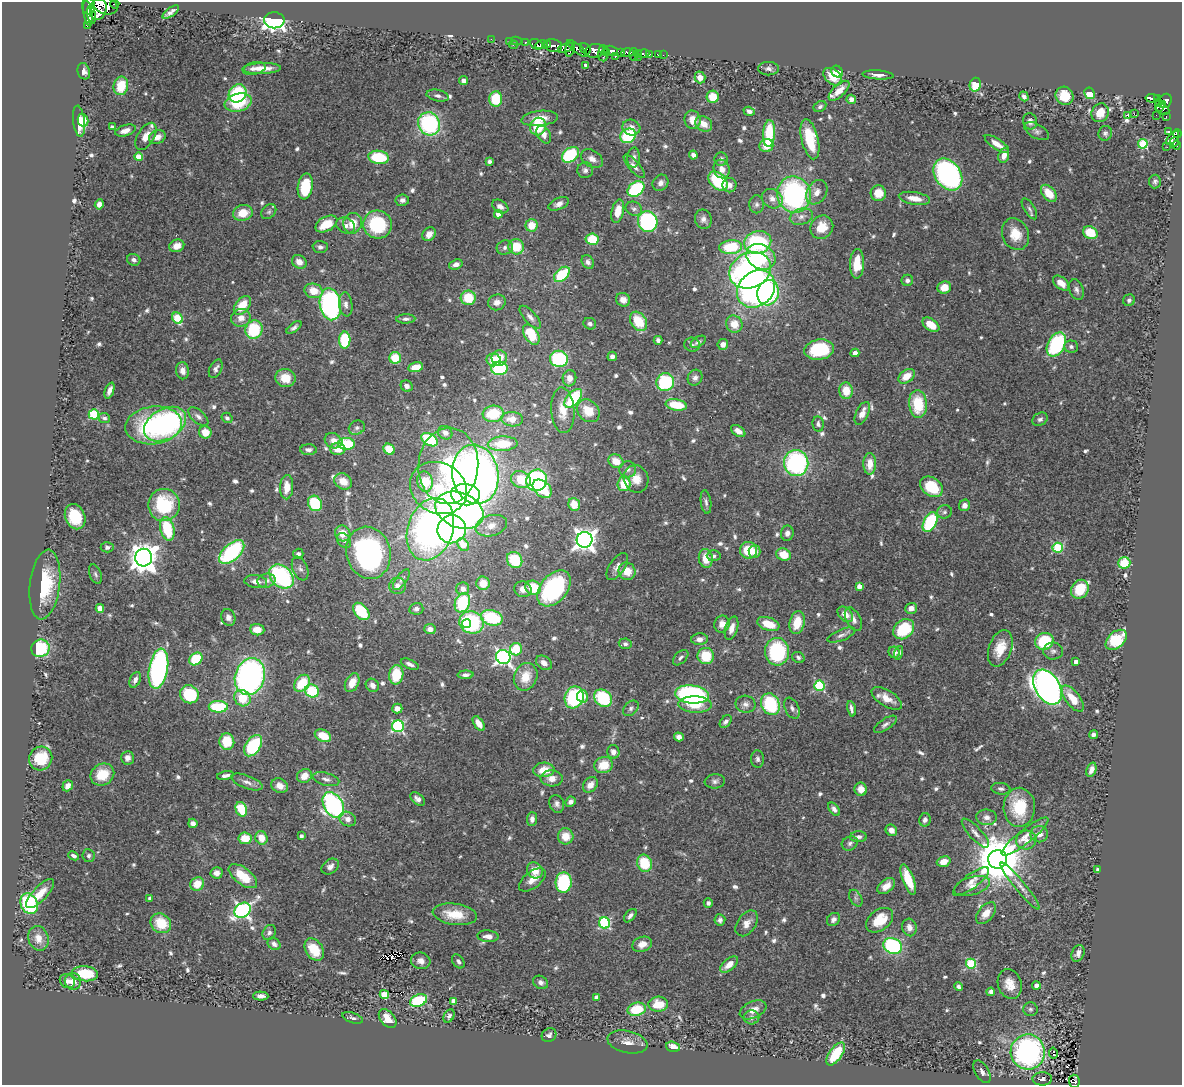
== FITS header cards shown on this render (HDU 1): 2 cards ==
NAXIS1  =                 1180
NAXIS2  =                 1083

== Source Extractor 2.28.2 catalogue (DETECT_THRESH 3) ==
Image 1180 x 1083 px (HDU 1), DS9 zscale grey, 1 PNG px = 1 image px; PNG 1184 x 1087 px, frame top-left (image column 1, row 1083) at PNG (2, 2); each listed source drawn as its Kron ellipse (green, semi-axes under 4 px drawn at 4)
Background 0.637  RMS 0.035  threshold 0.104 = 3 sigma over >= 5 px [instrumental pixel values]
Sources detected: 698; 1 with non-positive FLUX_AUTO (blend fragments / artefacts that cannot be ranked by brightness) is neither listed nor drawn; of the other 697, the 500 brightest by FLUX_AUTO listed and drawn (197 fainter detections omitted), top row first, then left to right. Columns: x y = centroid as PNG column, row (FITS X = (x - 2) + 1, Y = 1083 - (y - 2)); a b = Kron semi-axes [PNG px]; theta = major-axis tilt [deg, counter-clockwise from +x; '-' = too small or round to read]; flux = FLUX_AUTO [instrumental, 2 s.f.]
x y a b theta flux
115 4 4 2 - 13
89 6 8 6 -86 1400
105 6 12 8 -17 1700
98 9 11 8 75 860
171 12 9 4 36 9.3
88 13 13 4 -81 910
91 15 9 3 -81 330
274 20 10 8 0 700
87 25 4 2 - 19
491 39 2 2 - 9.4
510 41 3 3 - 38
516 41 5 3 - 21
525 42 4 3 - 41
536 44 7 5 -27 200
513 45 5 2 - 20
542 45 6 4 13 460
548 45 4 3 - 130
553 46 9 6 -16 500
565 48 8 4 22 350
570 48 8 3 78 290
577 48 12 4 -39 830
585 49 6 4 -54 47
603 50 4 3 - 88
595 51 9 7 14 550
611 51 7 4 -18 920
621 52 4 3 - 330
607 53 3 3 - 260
627 53 7 4 -1 440
639 53 4 3 - 52
634 54 6 3 -84 92
643 54 6 3 13 48
649 54 3 3 - 140
658 55 4 3 - 58
663 55 2 2 - 7
602 56 5 3 - 15
615 56 4 3 - 95
639 57 2 2 - 17
586 65 3 3 - 8.6
262 68 19 5 2 26
254 69 12 6 11 12
768 69 10 6 -1 9.1
84 71 8 6 -72 11
837 72 6 5 - 31
878 75 15 4 -3 12
700 77 6 5 - 22
833 77 10 7 -41 46
464 81 4 4 - 11
975 85 7 5 76 49
121 86 9 7 77 56
839 91 13 6 43 28
237 93 9 8 - 190
1090 93 6 5 - 73
438 96 11 5 -12 8.3
1024 96 5 4 - 7.5
1065 96 9 8 - 46
713 97 6 6 - 44
1152 98 6 3 -9 140
496 99 7 6 - 78
851 99 5 4 - 9.3
1158 99 4 3 - 85
1166 101 7 6 - 210
238 102 14 8 14 90
1159 102 4 3 - 22
1163 105 3 3 - 110
820 107 7 5 28 6.1
1160 107 5 3 - 100
1163 109 7 5 -27 160
749 111 6 4 -18 10
1100 113 10 8 61 31
1134 114 2 2 - 1400
1128 115 3 3 - 51
1156 115 2 2 - 6.6
1166 117 3 2 - 11
540 118 18 7 6 34
83 120 6 5 - 25
693 120 9 8 - 25
79 121 15 5 -84 36
1030 121 8 7 - 12
429 124 12 10 -59 280
704 124 9 7 -33 23
112 127 4 3 - 8.2
538 127 9 8 - 74
631 128 9 8 - 17
125 131 11 5 17 17
1037 131 13 7 -29 8.9
1169 131 4 3 - 66
1105 133 7 6 - 6.2
769 134 13 6 86 110
1177 134 4 4 - 160
544 135 9 6 -60 16
146 136 15 8 59 21
628 136 8 7 - 140
157 137 8 6 25 17
1172 138 8 4 48 260
810 139 20 8 -76 76
1174 142 5 3 - 110
997 144 14 5 -34 24
1143 144 5 5 - 140
1177 145 4 3 - 17
766 146 7 6 - 38
1167 147 2 2 - 6.5
570 155 9 6 38 140
693 155 4 4 - 9.2
1004 155 7 5 71 20
139 157 4 4 - 43
379 157 10 6 -8 110
634 158 10 6 86 9.7
592 159 12 8 -33 15
721 159 6 6 - 7.8
489 161 4 4 - 7.3
634 166 15 5 -49 11
722 169 9 8 - 19
585 170 8 8 - 9.4
948 174 17 12 -54 480
718 181 11 7 -43 130
1155 181 7 6 - 6.8
661 183 8 7 - 12
729 185 7 7 - 12
305 186 13 7 82 97
636 189 9 6 37 180
817 192 13 9 58 20
878 193 8 7 - 39
1049 193 10 6 -49 46
794 195 18 17 - 450
914 198 16 6 -9 30
772 199 11 9 -36 17
402 200 7 5 10 9
99 204 5 4 - 12
559 204 11 6 23 12
757 204 9 7 89 7.8
500 207 9 6 -30 11
634 209 8 7 - 7.3
1029 209 12 5 -58 7.6
618 211 12 6 77 41
269 212 8 6 44 6.2
243 213 10 8 12 40
498 214 4 4 - 19
801 217 12 8 16 15
703 219 10 8 -78 12
648 221 10 9 - 290
353 223 10 9 - 38
326 224 12 7 28 56
378 224 14 14 - 160
346 225 10 7 -21 12
531 225 6 6 - 43
822 227 12 11 - 40
1090 233 8 6 -29 67
429 234 7 6 - 18
1015 234 16 13 -69 45
592 239 6 5 - 64
758 242 14 11 14 230
177 246 7 6 - 23
320 247 7 6 - 8.2
516 247 8 7 - 63
731 247 11 7 4 110
505 248 8 7 - 8.8
761 257 15 12 -29 120
134 260 7 5 -25 8.1
299 262 8 6 -37 19
588 262 7 6 - 9.3
456 264 7 5 20 13
857 264 15 7 88 57
750 270 21 17 25 590
562 274 9 6 43 110
907 280 5 5 - 8
1061 283 9 5 -40 22
944 287 7 6 - 28
756 289 21 17 42 690
1076 290 10 7 -71 9.4
313 291 9 7 -16 35
768 293 13 10 76 230
468 298 7 7 - 67
623 300 7 6 - 18
1129 300 6 5 - 6.4
497 302 9 7 24 14
330 304 16 10 -80 490
346 304 12 6 -82 12
242 305 11 6 52 52
530 317 14 6 -48 12
177 318 6 5 - 98
241 318 10 9 - 21
406 319 9 4 1 6.7
638 321 10 7 -57 70
590 324 6 5 - 7
734 324 9 8 - 35
931 325 9 5 -35 44
294 328 9 4 37 6.9
254 330 9 8 - 120
531 335 11 6 -58 87
345 340 8 5 88 130
658 340 4 4 - 7.5
698 342 8 5 33 7.5
723 344 5 5 - 12
692 345 8 7 - 6
1056 345 13 8 61 220
1071 346 7 6 - 6.9
819 350 15 10 8 140
855 353 4 4 - 13
612 356 5 4 - 8.2
395 358 6 5 - 58
499 358 7 7 - 33
559 359 9 8 - 180
494 360 7 6 - 35
416 367 7 4 14 31
499 368 8 7 - 150
216 369 10 6 64 9.1
182 371 8 6 -81 14
907 376 9 6 36 32
285 378 10 9 - 43
569 378 8 7 - 20
695 378 8 7 - 9.1
665 382 9 8 - 160
407 386 6 5 - 10
109 390 8 4 68 15
846 391 8 7 - 41
573 398 11 6 49 140
918 404 14 9 -85 90
676 405 10 5 -10 71
563 410 23 11 -86 41
588 411 12 10 -43 50
862 413 12 6 65 23
94 414 5 5 - 170
493 414 10 8 5 91
198 417 12 6 -41 11
104 418 6 5 - 7.6
227 418 6 5 - 6.2
512 419 11 7 -3 29
1040 419 8 6 31 6.7
165 424 23 15 30 490
818 424 8 5 -81 7.2
154 425 28 19 6 240
357 428 8 7 - 7.6
738 431 8 5 -35 14
205 432 6 6 - 34
445 433 7 6 - 13
430 440 9 5 -32 160
333 441 9 7 -27 19
346 444 8 6 -3 110
503 444 15 7 3 84
338 449 7 6 - 28
389 449 6 5 - 51
309 450 8 5 -1 8.6
616 461 8 6 -31 34
796 463 13 12 - 340
870 464 10 6 90 32
448 466 38 30 87 270
628 469 8 8 - 10
475 474 30 23 -80 1400
636 479 14 12 -68 31
521 480 10 8 -25 68
537 480 11 10 - 280
343 481 9 7 -32 24
425 482 10 7 -79 83
624 484 7 6 - 62
287 487 12 6 87 29
931 487 12 9 -36 90
438 488 29 25 -29 160
542 489 11 7 -41 69
465 495 14 10 -4 390
706 502 12 5 -82 7.7
315 503 8 6 -61 120
574 504 6 5 - 33
164 505 16 16 - 140
965 505 6 5 - 13
459 510 25 17 -22 930
945 512 7 6 - 6.5
75 517 13 10 -68 86
930 522 10 6 62 170
491 526 16 10 15 29
167 529 12 7 -75 120
430 529 32 22 71 920
452 529 14 14 - 410
343 533 8 7 - 34
787 533 7 6 - 11
585 540 8 7 - 1800
344 541 8 6 -50 6.6
463 545 7 5 -57 62
107 547 6 5 - 6.2
1058 548 5 5 - 180
748 550 8 8 - 60
754 551 6 6 - 18
232 552 15 8 42 240
368 553 26 22 -76 510
298 554 5 5 - 7.4
783 555 7 6 - 48
714 556 7 5 3 7.4
144 558 9 8 - 3200
706 558 9 7 -81 38
515 560 8 7 - 88
1124 563 6 5 - 71
617 566 15 7 56 14
300 568 12 7 -67 10
627 571 9 8 - 35
95 574 10 6 -69 6.3
281 576 14 10 -43 290
401 580 12 5 54 7.5
256 581 11 6 -7 15
266 581 9 7 14 12
483 583 7 6 - 37
45 585 35 15 83 130
398 586 8 8 - 13
859 586 4 4 - 23
533 588 8 7 - 65
554 588 20 13 50 300
463 589 6 6 - 12
523 589 9 7 -21 18
1080 589 10 8 55 62
462 603 10 7 67 150
100 608 4 4 - 32
911 608 6 5 - 18
416 609 7 6 - 8.4
361 611 10 6 -49 110
845 614 9 6 -45 22
228 617 8 7 - 11
492 618 11 7 -16 140
853 619 13 7 -63 15
471 622 12 11 - 230
797 622 11 7 77 47
466 623 4 4 - 42
722 624 8 7 - 21
768 624 11 6 -20 49
732 628 12 6 73 19
430 629 6 5 - 14
904 629 11 9 41 140
257 630 7 5 -6 31
841 635 15 5 22 10
700 639 8 6 4 11
1116 640 12 8 42 110
1044 641 9 8 - 110
625 644 6 5 - 7.5
40 648 9 8 - 140
1000 648 19 11 70 45
516 649 6 6 - 71
1053 651 10 8 -1 9.9
777 652 13 12 - 190
894 652 6 5 - 11
899 653 7 4 75 7.3
706 656 8 8 - 71
503 657 7 7 - 810
798 657 6 5 - 6.1
681 658 9 5 45 7
196 659 7 5 38 93
1076 662 4 4 - 17
544 663 9 6 -37 17
410 664 9 4 -23 10
158 669 20 9 80 500
396 675 10 7 82 81
466 675 8 4 2 7.7
250 676 19 14 72 750
526 677 14 11 69 49
135 680 8 5 66 10
302 683 9 7 54 81
352 683 10 6 64 32
372 685 7 6 - 14
819 686 5 5 - 180
1047 687 19 12 -59 1500
312 691 7 6 - 97
189 694 9 8 - 140
692 694 17 9 -6 420
582 696 6 5 - 27
574 697 11 9 70 200
242 698 8 8 - 51
603 698 10 8 -42 150
887 698 17 8 -32 29
1073 698 16 7 -53 51
746 704 10 8 -12 12
770 704 11 9 -65 170
695 705 17 8 -2 54
218 707 9 6 0 120
631 708 9 6 44 7.4
792 708 11 7 -65 9.1
397 709 5 5 - 14
851 709 8 3 -78 7.9
726 722 7 5 48 7.7
479 724 8 4 -56 22
885 724 13 5 34 9.1
398 726 6 6 - 320
1093 735 4 4 - 7.5
323 736 8 6 -26 51
679 737 5 4 - 13
227 742 8 7 - 71
253 746 12 7 56 170
613 752 7 6 - 13
41 758 12 11 - 71
127 758 7 6 - 14
758 759 8 6 -85 7
604 765 9 8 - 49
544 770 11 7 2 38
1091 770 7 5 69 15
102 775 12 10 31 59
226 776 9 4 9 9.2
304 776 8 7 - 28
552 778 11 8 -4 19
326 779 14 6 -15 10
715 781 10 7 7 8.6
247 782 16 6 -20 13
590 785 8 6 48 18
68 786 6 5 - 14
280 786 9 7 -28 19
861 789 7 6 - 20
1001 789 9 5 -7 6.5
417 799 8 5 -40 10
570 802 5 5 - 11
557 804 9 7 -68 8.9
333 805 14 9 -59 520
1019 807 19 15 88 93
241 809 7 5 -67 70
834 809 7 4 -51 10
986 817 10 8 -7 13
348 819 9 7 -26 14
532 819 7 5 86 11
925 820 7 5 77 9.3
193 823 4 4 - 10
891 830 6 5 - 13
975 833 19 6 -47 15
1039 834 8 8 - 18
301 836 3 3 - 8
566 836 8 7 - 39
1025 836 29 7 38 32
858 837 8 5 0 8.7
245 838 6 6 - 44
261 838 7 6 - 31
1026 840 10 9 - 17
850 843 8 6 27 7.5
74 856 5 4 - 8.1
89 856 6 6 - 6
998 859 9 9 - 12000
944 862 7 5 17 23
644 863 9 7 -69 87
330 866 9 6 37 11
535 870 8 7 - 31
1098 870 4 3 - 8.6
217 873 6 5 - 13
243 876 17 8 -37 65
532 880 16 8 38 23
908 880 16 5 -69 59
971 881 22 7 36 20
564 882 10 8 85 210
197 884 7 6 - 39
886 886 10 6 37 21
972 886 18 9 16 21
1020 886 30 5 -50 22
40 894 19 7 47 37
856 898 9 5 -61 6.5
150 899 4 3 - 9.7
708 903 5 4 - 6.5
29 904 11 8 -63 180
243 910 9 7 37 790
986 913 12 7 50 28
455 914 22 10 -8 57
630 916 8 4 49 7.5
833 919 7 6 - 10
720 920 6 5 - 7.8
880 920 15 10 38 61
161 923 11 9 -38 62
605 923 5 5 - 270
747 923 14 9 54 19
909 927 9 7 -76 13
269 932 8 6 57 7.1
488 936 10 6 -3 17
38 938 12 10 -72 28
274 944 7 5 -39 8.4
642 944 10 7 19 22
893 946 10 7 -22 260
314 950 12 8 -56 64
1078 953 9 6 68 14
421 961 10 8 -16 15
458 961 8 5 -54 7.1
729 964 11 6 40 25
971 964 5 5 - 200
85 974 13 7 -4 78
67 981 8 6 -35 12
73 981 8 8 - 20
541 982 8 6 -31 9.5
1010 984 15 11 -72 33
1036 985 4 4 - 16
959 987 4 4 - 6.6
991 992 4 4 - 13
384 995 4 4 - 76
261 996 7 4 -1 11
596 997 4 4 - 11
418 1001 9 6 22 160
453 1001 4 4 - 31
658 1004 10 7 3 51
637 1009 9 6 14 86
1030 1009 7 7 - 6.2
753 1010 14 8 25 22
449 1016 7 5 62 5.9
751 1017 8 7 - 8.8
353 1018 11 5 -18 7
388 1019 11 7 -49 31
549 1035 8 6 36 7.2
627 1042 20 11 -12 24
673 1047 7 5 -19 20
1028 1052 17 17 - 610
1053 1053 5 3 - 41
836 1054 13 6 54 71
982 1072 12 6 -59 12
1042 1079 10 6 0 8.5
1074 1081 7 5 -86 39
At the frame edge (FLAGS 8, measured only in part): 2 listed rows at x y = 105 6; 1074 1081
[197 fainter detections neither listed nor drawn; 1 non-positive-flux detection neither listed nor drawn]